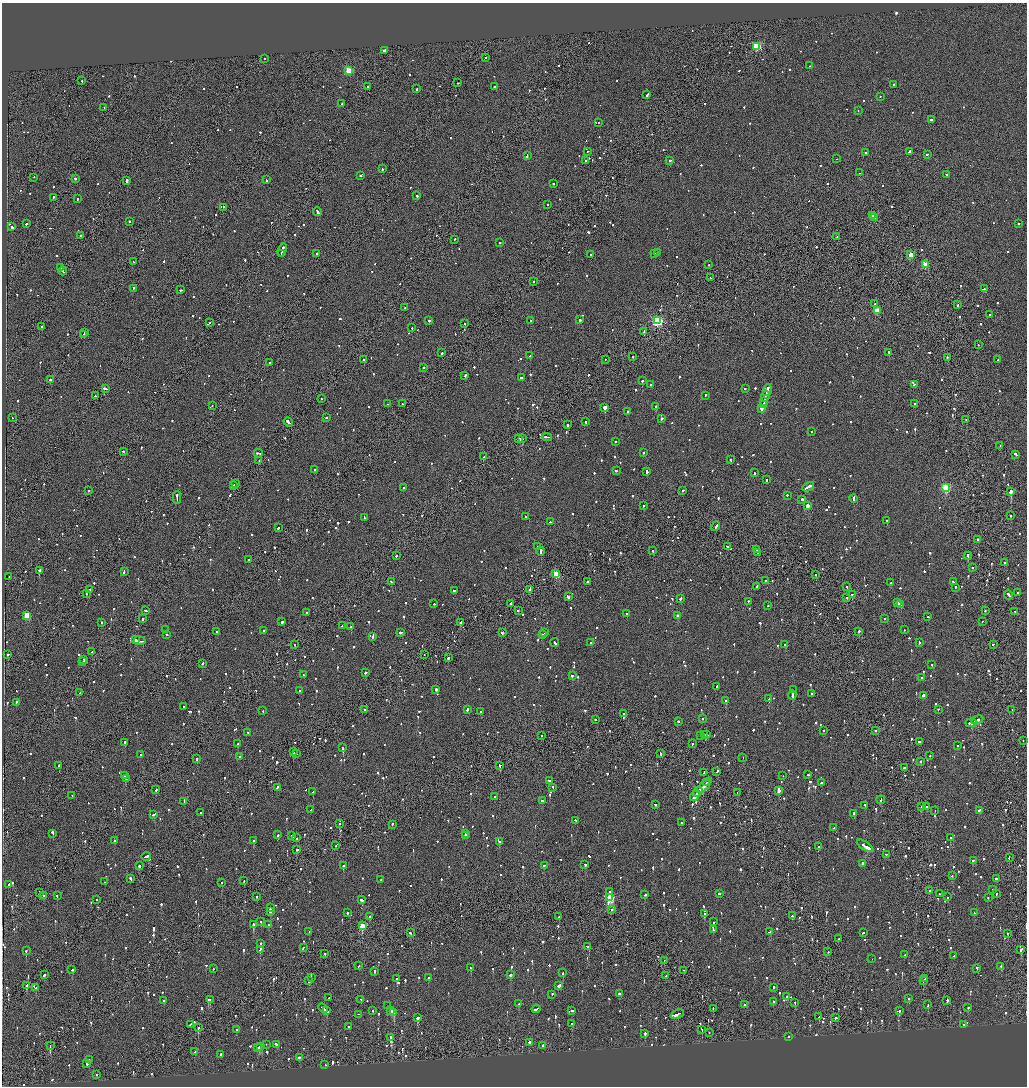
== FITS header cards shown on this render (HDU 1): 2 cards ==
NAXIS1  =                 2050
NAXIS2  =                 2168

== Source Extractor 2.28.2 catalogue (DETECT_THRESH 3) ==
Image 2050 x 2168 px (HDU 1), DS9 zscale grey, zoomed out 1/2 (1 PNG px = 2 x 2 image px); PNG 1029 x 1088 px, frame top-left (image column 2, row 2167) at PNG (2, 3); each listed source drawn as its Kron ellipse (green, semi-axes under 4 px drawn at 4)
Background -0.0783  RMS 0.067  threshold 0.202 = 3 sigma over >= 5 px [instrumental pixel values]
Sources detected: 1734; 67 cannot appear on this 1/2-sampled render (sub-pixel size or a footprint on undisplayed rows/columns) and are neither listed nor drawn; of the other 1667, the 500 brightest by FLUX_AUTO listed and drawn (1167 fainter detections omitted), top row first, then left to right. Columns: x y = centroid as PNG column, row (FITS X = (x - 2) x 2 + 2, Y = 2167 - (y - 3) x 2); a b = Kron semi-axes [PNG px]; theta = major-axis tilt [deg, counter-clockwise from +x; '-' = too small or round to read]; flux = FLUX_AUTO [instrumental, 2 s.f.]
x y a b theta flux
757 46 3 3 - 1200
384 50 3 1 - 680
486 58 2 2 - 120
264 59 2 2 - 180
810 66 2 1 - 130
349 71 3 3 - 590
82 81 2 2 - 160
458 83 2 1 - 390
893 84 2 2 - 190
368 87 2 2 - 260
494 87 2 2 - 260
416 89 2 2 - 400
647 95 4 2 - 270
880 97 2 2 - 110
342 104 3 2 - 240
104 108 2 1 - 180
858 111 2 1 - 230
931 120 2 2 - 180
598 122 2 1 - 320
587 151 2 2 - 180
909 152 2 2 - 850
865 153 2 2 - 120
927 154 2 2 - 170
527 155 3 2 - 170
837 159 2 1 - 110
586 160 2 2 - 110
670 161 2 2 - 170
382 169 2 1 - 260
860 173 3 2 - 130
361 175 3 2 - 150
946 175 2 2 - 310
34 177 2 1 - 130
75 178 2 1 - 480
127 180 4 1 - 1700
266 180 3 2 - 180
553 183 2 2 - 110
417 196 2 2 - 230
53 197 3 2 - 140
77 199 2 2 - 130
548 205 2 1 - 160
223 207 3 1 - 120
317 211 4 2 - 370
872 215 2 2 - 1100
874 218 3 2 - 400
129 221 2 2 - 190
1019 223 2 2 - 110
26 224 2 2 - 220
12 227 2 2 - 450
80 235 2 2 - 220
837 237 2 1 - 130
454 239 2 2 - 120
500 242 2 2 - 210
282 250 7 2 71 430
657 252 2 2 - 210
316 253 2 2 - 130
281 254 2 1 - 160
591 254 2 2 - 460
655 254 2 2 - 130
911 255 3 3 - 390
133 262 2 2 - 200
925 264 3 3 - 310
709 265 2 2 - 110
60 268 2 2 - 430
63 271 4 2 - 840
711 278 2 2 - 390
533 282 2 2 - 130
133 288 2 2 - 250
984 289 2 2 - 110
181 290 3 2 - 190
875 304 2 1 - 170
957 305 2 2 - 140
405 308 2 2 - 130
877 310 3 3 - 350
990 315 2 2 - 190
429 320 2 2 - 360
579 320 2 2 - 720
531 321 2 2 - 140
657 321 3 3 - 1700
210 322 2 1 - 120
465 324 2 2 - 190
42 326 2 2 - 310
412 328 2 2 - 110
84 332 3 1 - 170
644 332 3 2 - 130
84 335 3 2 - 200
978 345 2 1 - 120
889 352 2 2 - 190
442 353 2 2 - 360
530 356 2 2 - 120
633 356 2 2 - 120
947 357 2 2 - 340
364 359 3 2 - 4100
605 359 2 1 - 190
998 360 2 2 - 120
270 362 2 2 - 140
423 367 2 2 - 260
465 376 3 2 - 180
522 377 2 2 - 440
50 380 2 2 - 530
642 381 2 1 - 490
650 384 2 2 - 110
915 385 3 2 - 180
105 388 4 2 - 310
745 389 2 2 - 220
767 390 6 2 74 730
706 395 2 2 - 150
96 396 2 1 - 170
765 396 5 2 - 490
321 399 2 2 - 110
764 401 4 2 - 420
388 404 2 2 - 140
402 404 2 2 - 110
763 404 3 2 - 360
915 404 2 2 - 380
212 406 2 1 - 190
605 407 2 2 - 3900
656 407 3 2 - 210
762 409 4 2 - 280
627 411 2 2 - 400
12 418 2 2 - 120
326 418 2 2 - 120
662 418 2 2 - 190
966 419 2 2 - 110
288 422 5 2 - 370
586 422 2 2 - 240
568 425 2 2 - 1500
812 431 2 2 - 110
547 437 5 2 - 470
519 439 3 2 - 290
522 439 2 1 - 170
615 441 2 2 - 130
1000 446 2 2 - 130
123 451 2 2 - 220
258 453 4 2 - 280
643 453 2 2 - 110
1015 454 3 2 - 210
483 457 2 2 - 130
730 460 2 2 - 190
259 461 2 2 - 110
315 470 2 2 - 610
616 471 2 2 - 160
647 472 3 2 - 780
754 473 2 2 - 140
766 480 3 2 - 690
236 483 2 1 - 200
234 485 2 1 - 270
808 487 6 2 28 650
404 488 2 2 - 130
946 488 3 3 - 1300
89 490 2 2 - 110
683 490 2 2 - 290
1011 491 2 2 - 4100
787 495 2 2 - 360
177 497 6 2 89 390
854 498 4 2 - 340
802 499 2 2 - 310
643 506 2 2 - 150
807 506 3 2 - 190
1010 516 2 2 - 160
364 517 3 2 - 170
525 517 2 2 - 120
887 521 2 2 - 160
550 522 2 2 - 130
716 526 5 2 - 390
278 528 2 2 - 410
978 539 2 1 - 180
537 547 2 2 - 210
727 547 2 2 - 540
756 550 3 2 - 340
541 551 4 2 - 780
653 551 2 2 - 160
757 552 3 1 - 220
396 556 2 2 - 390
968 556 4 2 - 240
249 560 2 2 - 420
1005 562 2 1 - 350
972 567 2 1 - 130
39 570 2 2 - 870
124 572 3 2 - 140
556 574 3 3 - 570
816 574 2 2 - 120
9 576 2 1 - 130
765 580 2 2 - 130
391 581 3 2 - 120
587 582 2 2 - 410
953 582 2 2 - 150
891 583 2 2 - 270
757 587 3 2 - 140
847 587 2 2 - 250
955 587 2 2 - 230
529 589 3 2 - 460
89 590 2 2 - 160
454 590 3 2 - 120
86 593 2 2 - 130
1018 593 2 2 - 150
852 594 2 1 - 170
1008 595 5 2 - 350
568 596 3 2 - 430
680 598 3 2 - 290
847 598 2 2 - 120
748 601 2 2 - 140
897 602 4 2 - 250
510 603 4 1 - 240
434 604 2 2 - 230
900 605 3 2 - 490
768 606 2 2 - 130
145 610 3 2 - 170
518 610 2 2 - 250
985 610 2 2 - 180
1015 611 3 2 - 190
307 612 2 1 - 430
626 614 2 2 - 110
27 615 3 3 - 650
678 616 2 2 - 200
928 617 2 2 - 270
142 619 2 2 - 140
885 619 2 2 - 110
982 621 2 1 - 120
101 622 2 2 - 240
282 622 3 2 - 670
460 622 3 2 - 120
342 626 2 2 - 110
351 627 2 2 - 130
166 629 3 2 - 120
264 630 2 2 - 160
904 630 2 2 - 110
216 631 2 2 - 130
859 631 2 2 - 160
401 632 4 2 - 230
502 632 2 2 - 610
545 633 2 2 - 160
167 634 2 2 - 410
542 634 3 1 - 170
372 637 2 2 - 230
136 640 2 2 - 190
140 641 6 2 -9 460
591 642 2 2 - 110
919 642 3 2 - 140
555 643 4 2 - 360
784 644 2 2 - 420
993 644 2 2 - 130
295 645 2 1 - 280
92 652 2 2 - 160
8 654 2 2 - 180
424 654 2 1 - 170
448 658 2 2 - 740
84 659 3 2 - 350
83 662 2 2 - 220
203 663 2 2 - 230
931 664 2 2 - 130
365 672 2 2 - 660
303 675 2 2 - 150
572 675 2 2 - 430
922 677 2 2 - 140
717 686 2 2 - 110
436 690 2 2 - 1100
793 690 2 1 - 110
300 691 2 2 - 190
80 693 2 2 - 130
811 693 2 2 - 170
792 695 4 2 - 310
923 695 3 2 - 680
769 698 2 2 - 150
725 700 2 2 - 320
16 702 3 2 - 140
184 707 2 2 - 220
364 709 2 1 - 170
938 709 2 1 - 710
1012 709 2 1 - 110
467 710 3 2 - 220
263 711 2 2 - 110
481 712 3 2 - 230
624 714 2 2 - 170
703 718 2 2 - 120
595 719 2 2 - 260
977 720 6 2 25 1100
678 721 2 2 - 120
971 723 5 2 - 500
823 730 2 2 - 110
875 730 2 2 - 160
248 732 2 1 - 110
541 735 2 1 - 260
700 735 4 2 - 260
704 735 2 2 - 170
706 735 3 2 - 290
1023 740 2 1 - 110
125 742 2 2 - 670
919 742 3 2 - 430
238 744 2 2 - 270
692 744 2 2 - 120
958 746 2 2 - 120
343 748 2 2 - 1100
293 752 2 2 - 390
660 753 3 2 - 180
141 754 2 2 - 160
297 754 2 1 - 390
240 756 2 2 - 130
930 756 2 2 - 200
743 758 2 1 - 130
197 759 2 2 - 330
920 761 2 2 - 170
59 765 2 2 - 200
500 765 2 2 - 1800
905 768 3 2 - 720
717 771 3 2 - 150
704 772 3 2 - 270
808 775 2 2 - 130
125 776 2 2 - 690
783 776 2 1 - 110
126 778 3 2 - 270
549 781 4 2 - 220
706 783 2 2 - 160
821 783 2 2 - 870
704 785 10 2 46 610
277 787 4 2 - 210
553 787 2 2 - 150
156 790 2 2 - 300
779 790 3 2 - 130
698 791 5 2 - 290
313 792 2 2 - 190
737 793 2 1 - 120
696 794 3 2 - 240
72 795 2 1 - 220
495 796 2 2 - 130
695 796 5 2 - 390
881 800 4 2 - 270
184 801 3 2 - 260
542 801 2 2 - 250
655 804 3 2 - 150
865 805 2 2 - 230
921 806 2 2 - 250
927 807 2 2 - 260
311 810 2 2 - 190
935 810 2 1 - 330
979 810 3 2 - 280
200 812 2 2 - 130
854 813 2 2 - 380
154 814 4 2 - 210
575 820 2 2 - 120
340 823 2 2 - 240
681 823 2 2 - 210
392 824 2 2 - 140
833 828 3 2 - 120
53 833 4 2 - 310
465 833 2 2 - 1200
278 835 2 2 - 350
292 836 4 2 - 150
466 836 4 2 - 2200
950 837 2 2 - 220
297 838 2 1 - 460
114 840 2 2 - 280
253 840 2 2 - 250
499 841 2 2 - 110
336 845 2 1 - 130
865 846 9 2 -35 740
818 847 2 2 - 220
296 849 3 2 - 210
886 855 2 2 - 130
146 856 5 2 - 260
1009 857 3 1 - 180
973 860 2 2 - 140
862 863 4 2 - 280
139 865 2 2 - 660
544 865 2 2 - 120
585 865 2 2 - 180
343 866 2 2 - 590
952 876 2 2 - 120
130 878 3 2 - 340
996 878 2 2 - 430
381 879 2 2 - 120
244 881 2 2 - 120
104 882 2 2 - 130
222 882 2 2 - 120
8 885 3 2 - 130
930 890 2 1 - 140
992 890 2 2 - 310
609 891 2 2 - 150
39 893 4 2 - 380
719 893 2 2 - 310
939 894 2 2 - 120
996 894 2 2 - 120
57 895 2 2 - 180
645 895 3 2 - 140
44 896 2 2 - 330
256 896 2 1 - 160
948 897 2 2 - 120
610 898 3 3 - 920
988 898 2 2 - 120
97 900 2 2 - 140
362 900 3 2 - 260
271 908 3 2 - 1300
612 909 2 2 - 120
270 911 2 2 - 110
347 913 2 2 - 310
974 913 2 2 - 140
705 914 2 2 - 210
559 916 2 1 - 180
792 916 2 2 - 110
370 917 2 2 - 330
261 921 2 2 - 210
713 922 2 2 - 120
253 925 2 2 - 2100
269 925 2 2 - 390
362 926 3 3 - 420
713 929 4 2 - 200
309 931 2 2 - 200
769 932 4 2 - 240
411 933 3 2 - 250
863 933 3 2 - 120
1007 933 2 1 - 210
838 939 2 2 - 180
260 943 2 2 - 580
588 946 4 2 - 190
303 948 2 2 - 180
260 949 3 2 - 110
1021 949 3 2 - 920
26 951 2 2 - 190
828 951 2 1 - 110
325 954 2 2 - 130
904 955 3 2 - 120
953 956 3 1 - 230
872 959 2 2 - 190
664 961 2 2 - 110
359 966 2 2 - 140
1001 966 2 2 - 230
471 968 2 2 - 110
977 968 3 2 - 180
72 969 3 2 - 160
213 969 2 1 - 200
684 970 2 1 - 130
374 972 3 2 - 120
563 973 2 2 - 340
44 975 3 2 - 200
510 975 3 2 - 180
666 976 2 2 - 110
311 977 3 1 - 180
428 977 2 1 - 200
397 979 3 2 - 210
925 979 2 2 - 200
923 980 3 2 - 210
309 981 3 2 - 160
27 985 3 1 - 200
559 986 4 2 - 1300
773 987 2 2 - 140
36 988 3 1 - 390
552 994 2 2 - 120
619 994 2 2 - 460
787 996 3 2 - 140
329 998 2 2 - 110
361 999 2 2 - 160
909 999 2 2 - 250
164 1000 2 2 - 120
210 1000 2 2 - 220
947 1000 2 2 - 440
773 1001 2 2 - 120
795 1002 2 2 - 130
519 1004 2 2 - 130
744 1004 2 2 - 140
928 1005 3 1 - 140
387 1006 2 2 - 170
968 1007 2 2 - 210
323 1008 6 2 -45 340
713 1008 2 1 - 290
536 1009 4 2 - 310
572 1010 2 2 - 180
327 1011 3 2 - 160
373 1011 2 2 - 120
391 1011 3 2 - 240
899 1011 2 2 - 350
394 1012 3 2 - 2500
358 1014 2 1 - 120
677 1014 7 2 22 410
819 1017 2 1 - 130
417 1018 2 2 - 970
835 1018 2 1 - 710
190 1024 3 2 - 190
572 1024 2 2 - 310
964 1024 2 2 - 180
349 1027 2 2 - 150
198 1028 2 2 - 1400
702 1029 2 1 - 140
237 1030 2 2 - 240
709 1032 2 1 - 160
645 1034 2 2 - 790
788 1036 2 2 - 170
391 1037 3 2 - 2400
529 1042 2 2 - 420
266 1044 2 1 - 200
277 1044 4 2 - 740
50 1045 2 1 - 120
542 1045 2 2 - 120
260 1046 2 2 - 130
258 1047 3 2 - 130
195 1052 2 1 - 330
221 1054 2 2 - 260
300 1057 2 2 - 200
89 1059 2 2 - 110
87 1064 2 2 - 160
325 1065 2 2 - 240
96 1074 2 2 - 110
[1167 fainter detections neither listed nor drawn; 67 sub-pixel or undisplayed-footprint detections neither listed nor drawn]